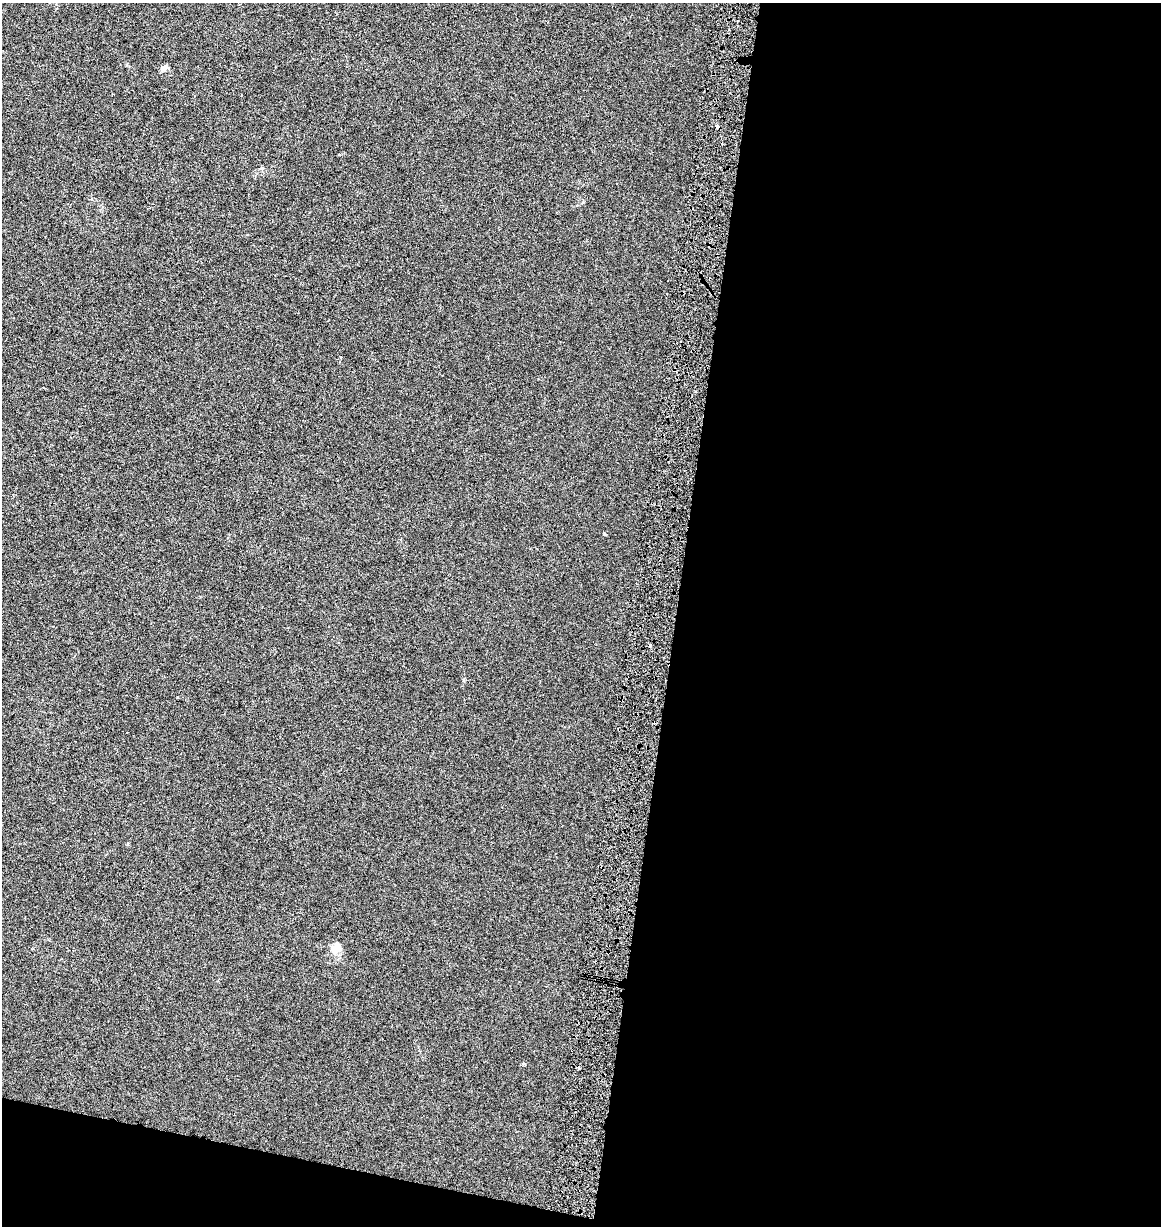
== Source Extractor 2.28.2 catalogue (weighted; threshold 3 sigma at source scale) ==
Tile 16 of 4 x 4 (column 4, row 4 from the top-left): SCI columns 3764-4922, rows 2-1225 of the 5150 x 4910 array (HDU 1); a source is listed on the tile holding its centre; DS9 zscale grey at full resolution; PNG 1163 x 1228 px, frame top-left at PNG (2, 3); no overlay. Shown black and unused: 45% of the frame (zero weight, under 3 of 6 exposures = <1% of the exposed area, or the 3 px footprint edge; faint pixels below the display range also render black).
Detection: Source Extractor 2.28.2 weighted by HDU 2 'WHT'; one run over the whole footprint, this tile lists its part. Background 0.00109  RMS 0.0025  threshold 0.0103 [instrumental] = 3 sigma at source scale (4.09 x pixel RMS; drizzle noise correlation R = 1.36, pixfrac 0.8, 0.0396/0.0396 arcsec/px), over >= 5 px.
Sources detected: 6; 3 cosmic-ray / hot-pixel residue — not listed; the other 3 listed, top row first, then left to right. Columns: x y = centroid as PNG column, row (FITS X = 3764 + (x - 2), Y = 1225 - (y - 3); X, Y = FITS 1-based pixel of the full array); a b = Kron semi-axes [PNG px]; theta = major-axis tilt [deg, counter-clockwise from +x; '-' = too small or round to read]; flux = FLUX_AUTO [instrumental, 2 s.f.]
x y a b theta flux
164 68 10 7 27 0.78
463 680 6 3 70 0.24
336 948 19 12 64 2.1